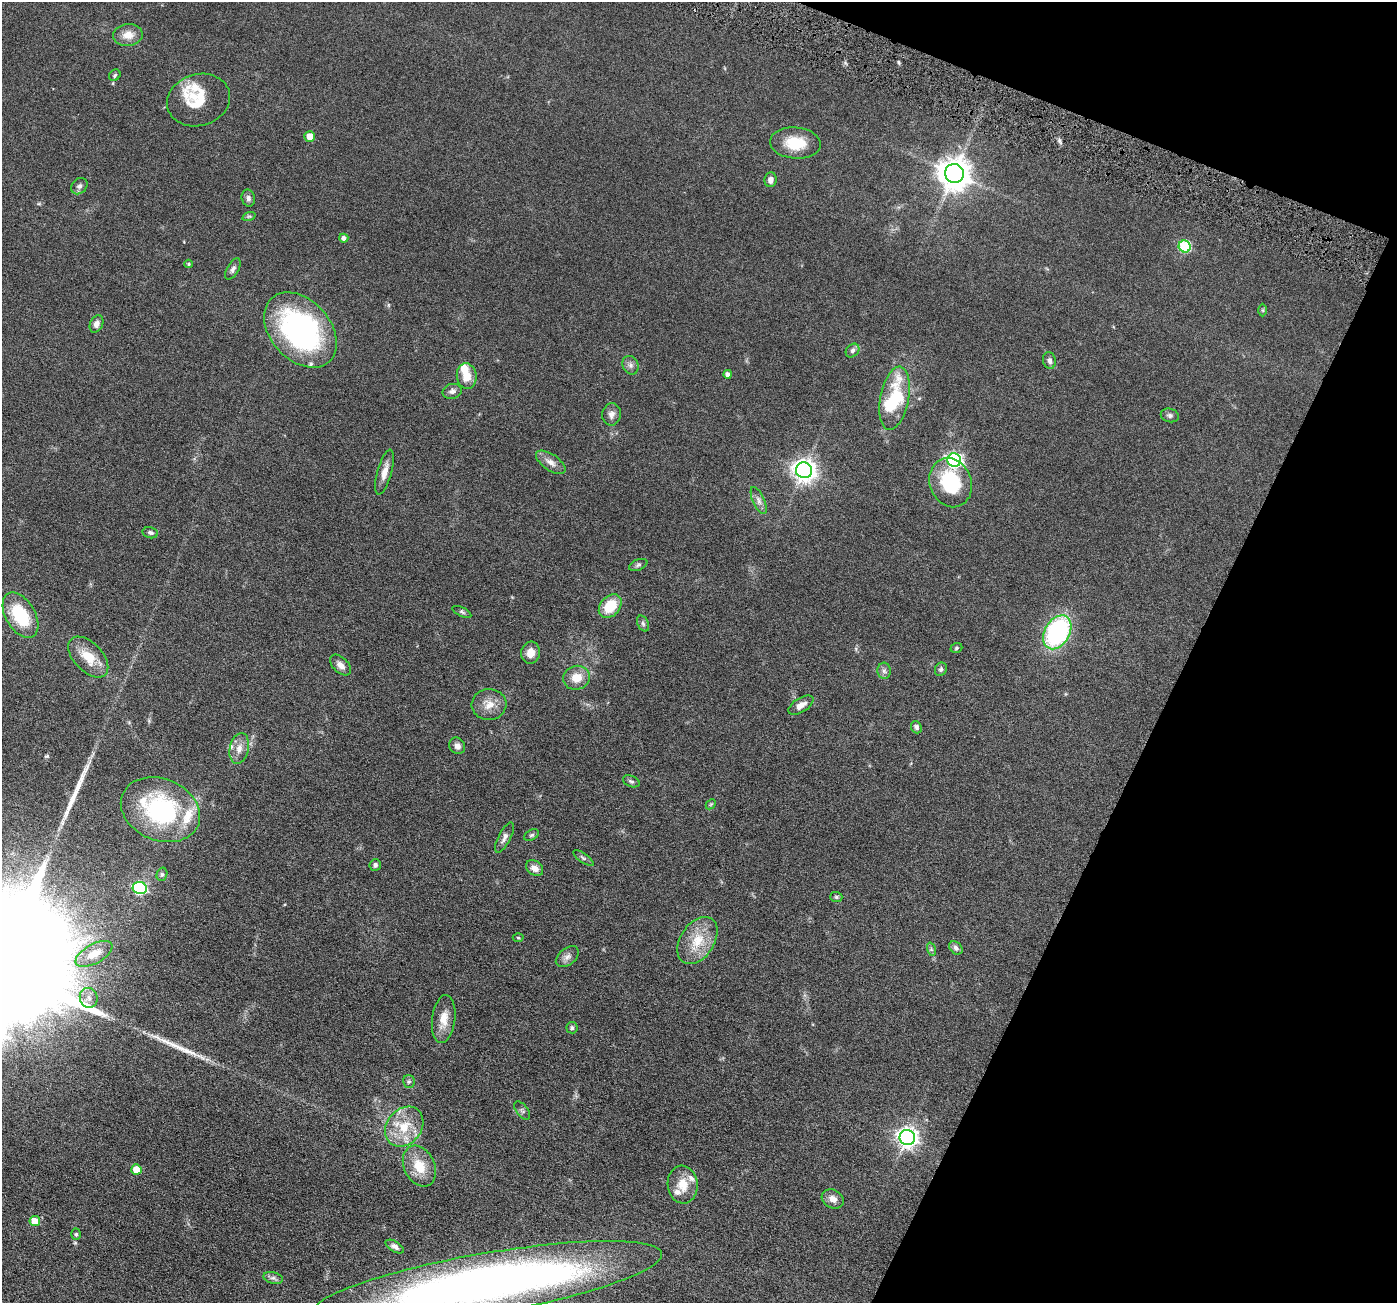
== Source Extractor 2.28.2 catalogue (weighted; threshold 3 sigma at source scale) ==
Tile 8 of 4 x 4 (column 4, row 2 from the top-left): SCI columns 4191-5585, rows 2883-4183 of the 5590 x 5630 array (HDU 1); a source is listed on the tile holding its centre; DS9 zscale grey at full resolution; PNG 1399 x 1305 px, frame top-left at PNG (2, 2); each listed source drawn as its Kron ellipse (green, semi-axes under 4 px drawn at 4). Shown black and unused: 20% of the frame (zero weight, under 4 of 8 exposures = <1% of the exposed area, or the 3 px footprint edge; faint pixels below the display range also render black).
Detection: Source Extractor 2.28.2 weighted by HDU 2 'WHT'; one run over the whole footprint, this tile lists its part. Background 0.0679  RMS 0.0049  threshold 0.02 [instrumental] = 3 sigma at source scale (4.09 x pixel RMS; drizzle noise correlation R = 1.36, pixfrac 0.8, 0.05/0.05 arcsec/px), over >= 5 px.
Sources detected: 94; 2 inside a brighter object's white glare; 2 long thin detections or spike segments (spike, bleed or trail) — neither listed nor drawn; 6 inside a brighter listed object's ellipse — not listed separately; the other 84 listed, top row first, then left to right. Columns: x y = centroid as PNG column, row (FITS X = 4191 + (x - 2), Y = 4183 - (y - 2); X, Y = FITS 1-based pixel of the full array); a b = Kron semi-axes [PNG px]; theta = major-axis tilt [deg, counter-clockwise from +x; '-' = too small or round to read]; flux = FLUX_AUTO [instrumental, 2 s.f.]
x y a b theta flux
128 35 15 11 6 4.8
115 75 6 5 - 0.76
198 100 32 26 16 16
310 136 5 5 - 5.8
795 143 25 15 -4 12
954 173 9 9 - 740
771 180 7 6 - 2.2
79 186 9 7 44 1.6
248 198 8 6 -77 1.3
249 216 7 4 18 0.66
344 238 4 4 - 1.6
1185 246 6 6 - 35
189 264 4 4 - 0.46
233 269 12 5 59 1.4
1263 310 6 4 -89 0.57
96 324 9 6 66 2.2
300 330 43 30 -48 90
853 351 7 6 - 1.3
1049 360 8 6 -77 1.5
630 365 9 7 -66 1.7
728 374 4 4 - 1.9
467 376 12 10 -83 6.6
452 391 10 7 13 1.6
895 398 32 14 79 25
611 414 11 9 83 2.3
1170 415 9 6 -12 1.2
954 460 7 6 - 120
551 462 17 8 -34 3
804 470 8 7 - 330
385 472 23 7 75 4
951 483 25 21 -69 26
759 501 14 6 -66 2.1
150 533 8 5 -14 1.1
638 565 10 5 23 1
610 606 13 9 49 12
462 612 10 4 -26 0.86
20 615 25 14 -60 21
643 623 8 5 -63 1.1
1057 632 18 12 60 67
956 648 6 4 19 0.64
531 653 11 9 82 3.8
88 657 25 14 -46 9.2
340 665 12 7 -44 2.6
941 669 7 5 63 0.9
884 671 8 6 -86 1.4
577 678 13 12 - 6.3
489 704 17 15 6 5.4
801 705 14 7 32 3.1
916 727 6 5 - 1
457 746 8 7 - 2
239 749 15 9 78 3.8
631 781 9 5 -22 0.97
711 804 6 4 45 0.5
160 810 41 31 -22 54
531 835 8 5 27 0.82
504 837 16 6 63 2.1
583 858 12 4 -35 1.1
375 865 6 5 - 1.1
535 868 9 7 -36 2.7
162 874 7 5 75 0.88
140 888 7 6 - 61
836 897 6 5 - 0.72
518 938 5 3 - 0.46
697 940 26 17 57 12
956 948 7 5 -43 1.3
931 949 7 4 -72 0.73
94 954 20 9 29 6.3
567 957 13 8 39 2.2
89 998 10 8 -74 2.8
444 1019 24 11 83 6.3
572 1028 6 5 - 0.93
409 1081 6 6 - 0.98
522 1111 11 5 -52 1.1
404 1127 22 17 51 12
907 1138 8 7 - 230
419 1166 21 15 -64 9.9
136 1169 5 5 - 7.3
683 1185 19 15 -83 7.5
833 1199 11 9 -28 2.9
35 1221 5 5 - 7.6
76 1234 5 5 - 0.69
395 1246 10 5 -30 1.5
273 1278 10 5 -15 1.3
487 1284 178 30 10 390
Isophote crosses this tile's border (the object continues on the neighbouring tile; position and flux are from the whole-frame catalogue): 1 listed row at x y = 487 1284